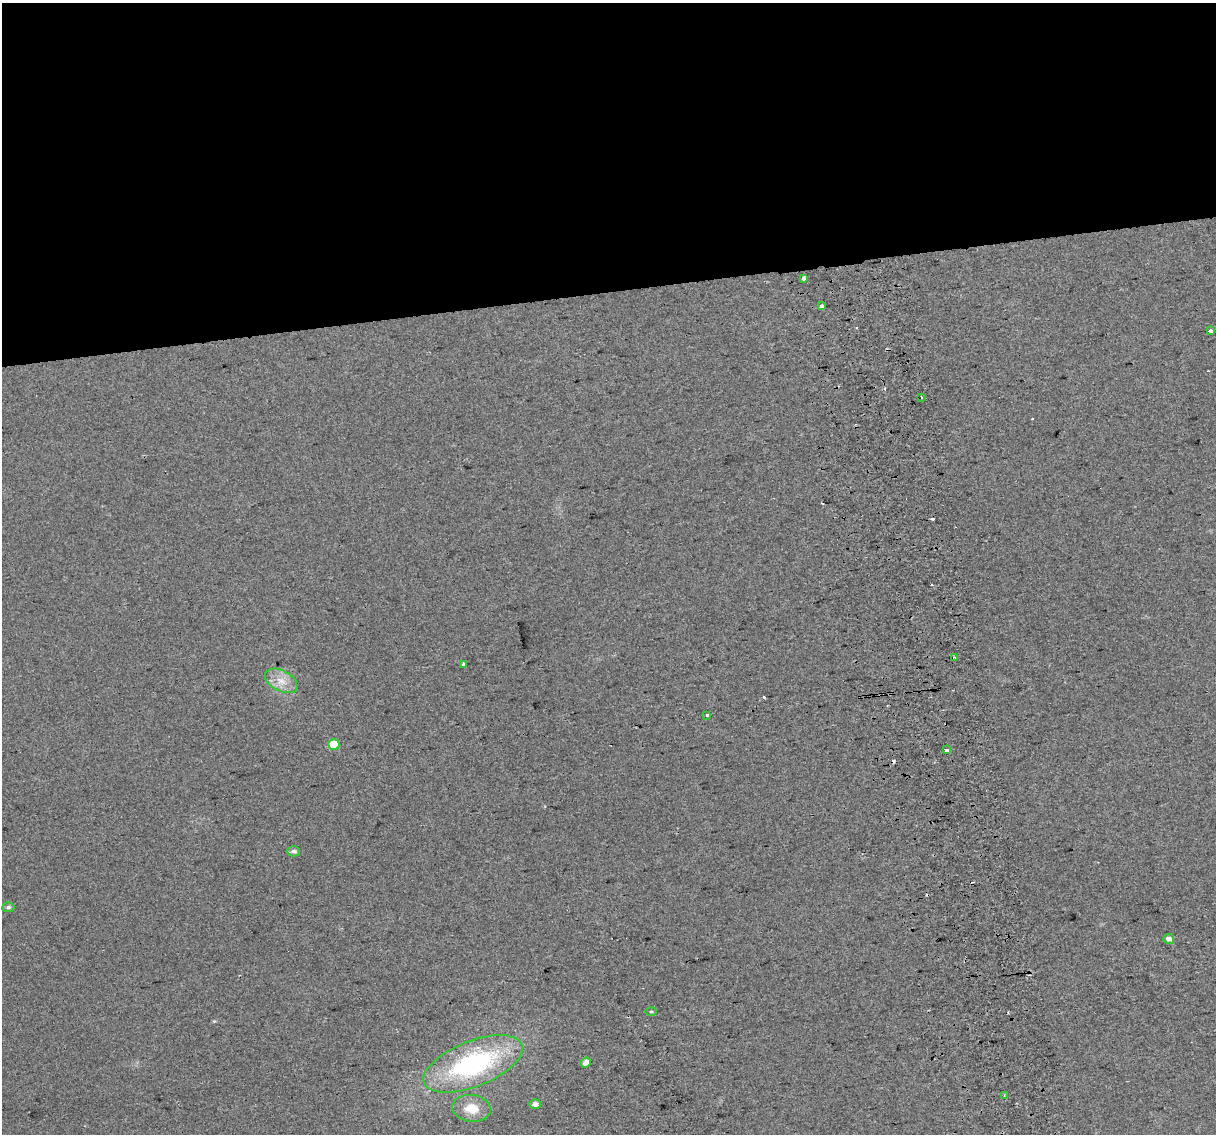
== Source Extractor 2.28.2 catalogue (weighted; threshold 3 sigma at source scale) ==
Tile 2 of 4 x 4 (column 2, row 1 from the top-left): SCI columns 1256-2469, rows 3475-4606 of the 4939 x 4638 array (HDU 1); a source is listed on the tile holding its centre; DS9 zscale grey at full resolution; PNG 1218 x 1136 px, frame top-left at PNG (2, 3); each listed source drawn as its Kron ellipse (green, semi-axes under 4 px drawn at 4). Shown black and unused: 26% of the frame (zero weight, under 2 of 3 exposures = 2% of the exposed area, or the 3 px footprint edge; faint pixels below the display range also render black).
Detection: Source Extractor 2.28.2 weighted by HDU 2 'WHT'; one run over the whole footprint, this tile lists its part. Background 0.0216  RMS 0.0096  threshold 0.0433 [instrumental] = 3 sigma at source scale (4.5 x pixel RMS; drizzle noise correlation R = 1.50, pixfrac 1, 0.0396/0.0396 arcsec/px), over >= 5 px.
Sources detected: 28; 9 cosmic-ray / hot-pixel residue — neither listed nor drawn; the other 19 listed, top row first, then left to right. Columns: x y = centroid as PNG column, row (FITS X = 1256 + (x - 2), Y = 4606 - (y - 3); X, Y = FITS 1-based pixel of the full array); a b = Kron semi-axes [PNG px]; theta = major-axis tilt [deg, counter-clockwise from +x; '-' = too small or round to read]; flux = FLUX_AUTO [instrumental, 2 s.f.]
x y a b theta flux
804 278 3 3 - 7.9
821 306 4 3 - 4.9
1210 331 4 3 - 9.7
921 397 3 3 - 4.4
954 657 3 2 - 0.93
464 664 4 3 - 7.1
281 681 17 10 -28 12
706 716 3 3 - 6.4
334 744 6 5 - 27
946 750 4 3 - 14
293 851 6 5 - 2.9
8 907 6 5 - 2
1169 939 5 5 - 4.2
651 1012 5 3 - 1.1
586 1062 5 4 - 6.2
473 1064 52 23 22 150
1004 1096 3 3 - 1.2
535 1104 6 5 - 4.7
471 1108 19 13 -7 18